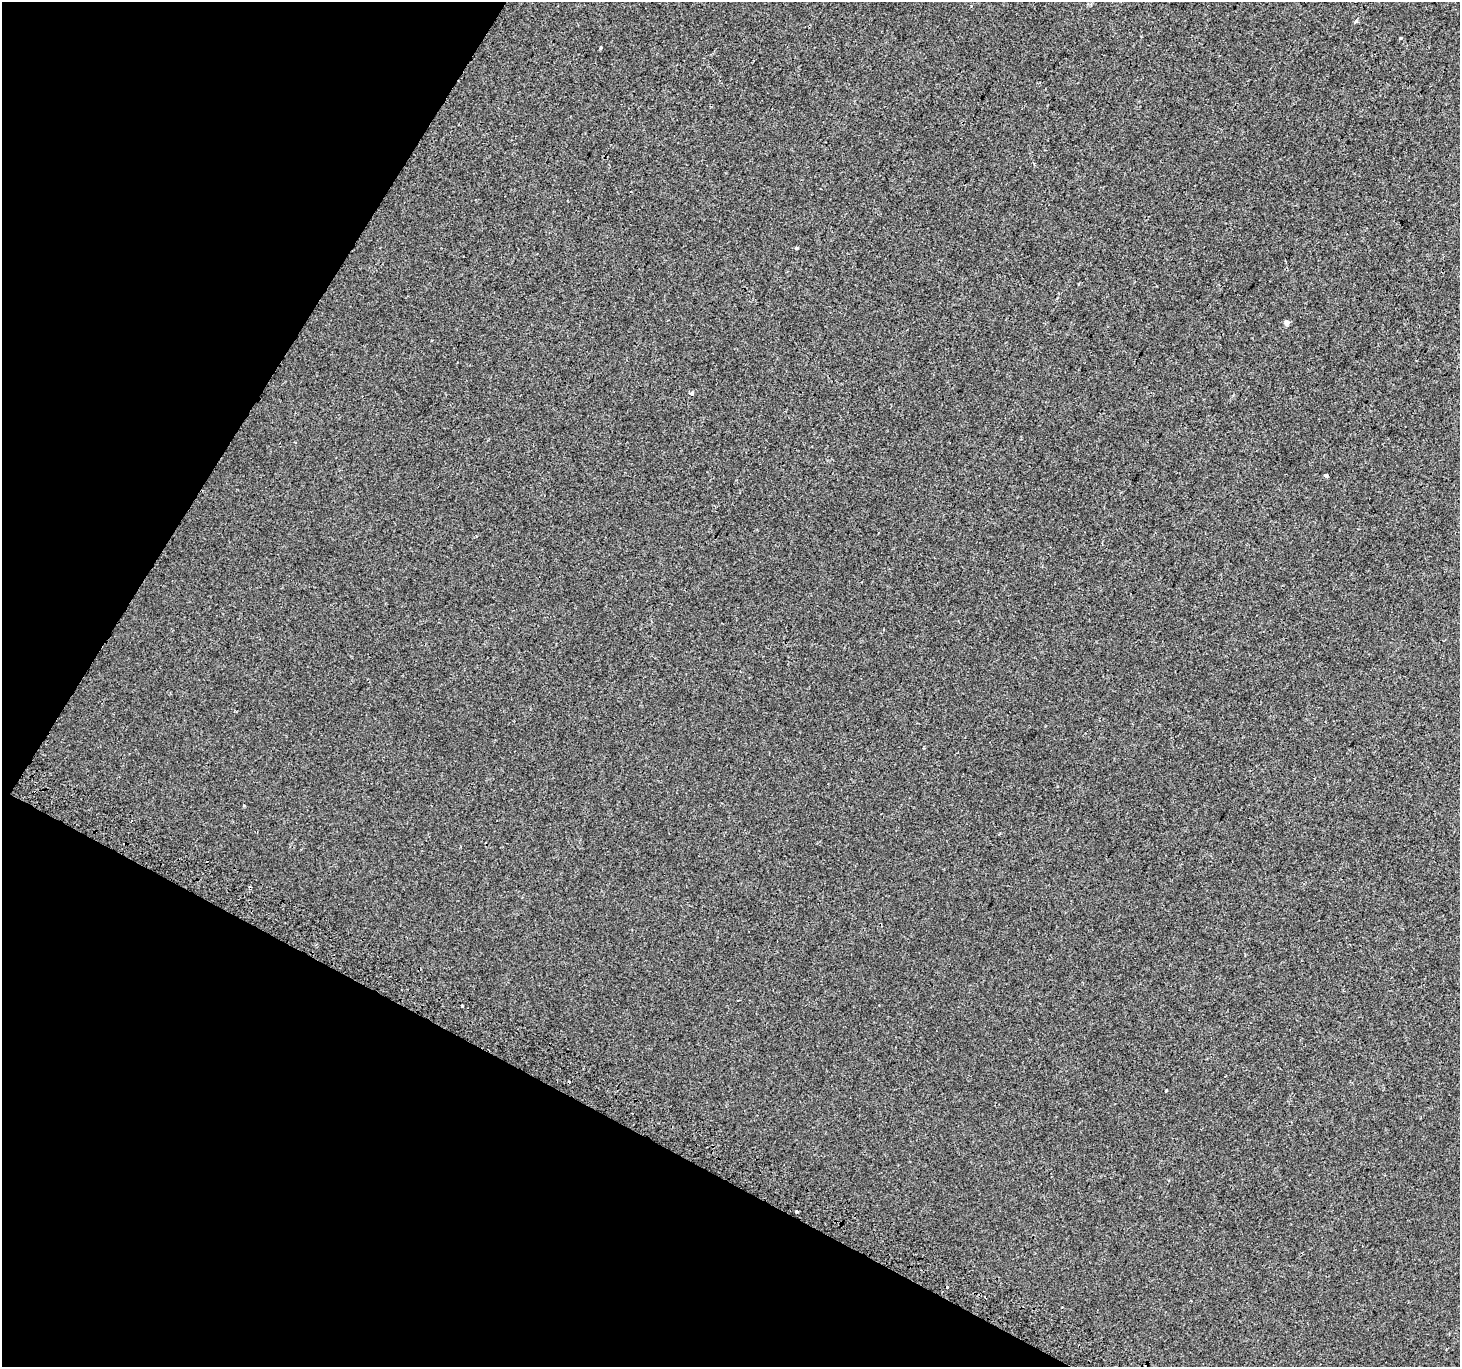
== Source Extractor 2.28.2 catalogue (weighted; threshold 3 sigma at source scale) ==
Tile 9 of 4 x 4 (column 1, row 3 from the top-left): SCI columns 32-1489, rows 1665-3029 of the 5884 x 5991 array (HDU 1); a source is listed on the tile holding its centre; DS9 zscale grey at full resolution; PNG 1462 x 1369 px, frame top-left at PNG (2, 2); no overlay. Shown black and unused: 26% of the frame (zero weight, under 2 of 3 exposures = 2% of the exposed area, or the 3 px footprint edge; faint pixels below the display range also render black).
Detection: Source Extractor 2.28.2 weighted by HDU 2 'WHT'; one run over the whole footprint, this tile lists its part. Background -5.38e-04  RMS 0.0034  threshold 0.0155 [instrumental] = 3 sigma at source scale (4.5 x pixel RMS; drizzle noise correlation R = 1.50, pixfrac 1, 0.0396/0.0396 arcsec/px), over >= 5 px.
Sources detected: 12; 2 cosmic-ray / hot-pixel residue — not listed; the other 10 listed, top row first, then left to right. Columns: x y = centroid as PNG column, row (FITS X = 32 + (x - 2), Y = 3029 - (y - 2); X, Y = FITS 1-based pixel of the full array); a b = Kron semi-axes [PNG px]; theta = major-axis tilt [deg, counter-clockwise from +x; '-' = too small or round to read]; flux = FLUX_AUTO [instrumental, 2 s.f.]
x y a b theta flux
1356 21 5 4 - 0.47
1400 38 3 3 - 0.36
601 48 3 3 - 0.42
796 248 3 3 - 0.45
1287 323 6 5 - 1.1
692 393 4 4 - 1.2
1326 476 4 3 - 1.6
462 1006 3 3 - 2.3
1166 1091 3 2 - 0.3
797 1211 3 3 - 1.9